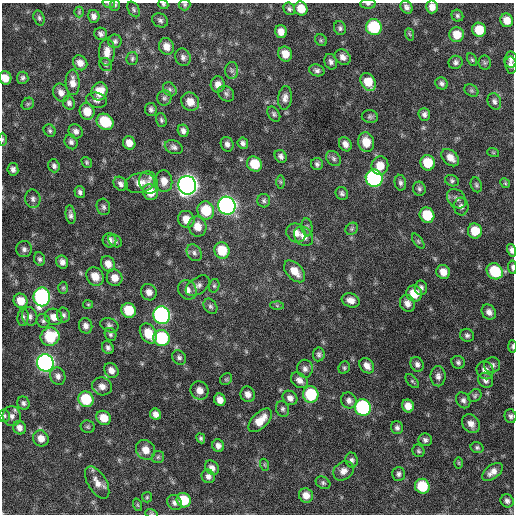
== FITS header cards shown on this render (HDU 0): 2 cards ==
NAXIS1  =                  512 / Axis length
NAXIS2  =                  512 / Axis length

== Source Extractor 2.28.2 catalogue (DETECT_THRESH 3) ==
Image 512 x 512 px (HDU 0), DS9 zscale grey, 1 PNG px = 1 image px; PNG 516 x 516 px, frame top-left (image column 1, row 512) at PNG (2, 3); each listed source drawn as its Kron ellipse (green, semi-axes under 4 px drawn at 4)
Background 364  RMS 21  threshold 61.6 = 3 sigma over >= 5 px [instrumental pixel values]
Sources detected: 233; all 233 listed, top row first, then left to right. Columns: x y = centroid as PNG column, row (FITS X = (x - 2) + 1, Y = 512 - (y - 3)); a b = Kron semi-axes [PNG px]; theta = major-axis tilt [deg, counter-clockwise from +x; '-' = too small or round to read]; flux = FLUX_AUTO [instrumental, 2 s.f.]
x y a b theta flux
109 4 6 4 -18 1.9e+03
163 4 5 4 - 2.0e+03
368 4 8 5 0 2.7e+03
115 5 6 5 - 2.2e+03
185 5 6 6 - 2.5e+03
406 7 7 5 -50 4.9e+03
432 7 6 6 - 1.0e+04
134 9 8 5 -60 2.7e+03
289 9 6 5 - 3.1e+03
301 9 7 6 - 2.1e+04
79 12 5 5 - 2.0e+03
94 16 6 6 - 5.6e+03
457 16 6 5 - 2.8e+03
39 18 8 5 -71 3.2e+03
160 20 8 7 - 3.9e+03
507 20 7 6 - 1.6e+04
374 27 8 7 - 9.6e+04
340 28 7 6 - 3.3e+03
479 30 7 7 - 2.9e+04
281 32 6 6 - 1.1e+04
101 34 6 6 - 4.2e+03
409 34 6 4 -69 1.8e+03
457 35 7 7 - 1.8e+04
321 40 6 5 - 2.5e+03
115 41 6 6 - 3.6e+03
166 46 8 7 - 1.2e+04
107 52 13 8 87 1.2e+04
285 54 7 6 - 1.5e+04
183 57 9 7 -68 5.2e+03
343 57 9 7 -43 6.9e+03
132 58 6 5 - 2.8e+03
511 59 8 6 83 4.4e+03
472 60 7 4 -62 2.1e+03
331 62 8 6 -67 5.0e+03
456 62 7 6 - 4.1e+03
80 63 8 6 -50 9.7e+03
485 63 7 6 - 2.6e+03
106 65 7 6 - 3.0e+03
511 65 8 6 -80 5.8e+03
317 70 8 5 -17 4.1e+03
232 71 8 6 -89 4.4e+03
5 78 7 6 - 1.4e+04
23 78 6 5 - 3.5e+03
73 82 13 7 -88 1.1e+04
368 82 10 7 -61 2.3e+04
441 83 6 6 - 3.9e+03
218 84 8 7 - 8.8e+03
170 89 7 6 - 3.8e+03
99 91 9 8 - 2.8e+04
471 91 7 5 -34 2.8e+03
61 93 9 7 -62 7.3e+03
226 94 9 7 -41 3.9e+03
164 98 8 7 - 3.5e+03
285 98 12 7 84 7.3e+03
96 100 10 7 -14 5.5e+03
494 101 8 6 -69 4.3e+03
190 102 9 8 - 1.5e+04
69 103 7 6 - 4.4e+03
28 104 7 5 44 2.5e+03
151 109 6 6 - 3.7e+03
87 111 8 7 - 2.1e+04
274 114 8 5 -57 3.1e+03
424 114 6 6 - 4.4e+03
370 117 8 6 -9 3.4e+03
161 120 7 5 -72 3.1e+03
105 122 9 7 -39 5.2e+04
50 131 6 5 - 2.9e+03
76 131 7 6 - 5.7e+03
183 131 6 5 - 5.1e+03
3 139 7 3 89 1.8e+03
71 142 7 6 - 4.3e+03
366 142 10 8 -76 2.1e+04
129 143 7 6 - 1.1e+04
243 143 6 5 - 4.4e+03
227 144 7 6 - 5.5e+03
345 144 7 6 - 7.7e+03
174 147 9 6 -21 4.6e+03
493 152 6 4 -19 1.6e+03
281 156 7 5 -52 4.2e+03
450 158 10 7 -44 1.2e+04
334 159 8 6 -47 3.9e+03
87 162 6 4 -56 2.2e+03
428 163 8 7 - 3.2e+04
254 164 8 7 - 3.2e+04
317 164 6 6 - 3.7e+03
54 166 7 5 -70 3.7e+03
380 166 9 8 - 1.8e+04
13 169 6 5 - 5.2e+03
374 178 9 8 - 3.1e+05
164 181 11 8 -85 1.3e+04
452 181 7 5 -23 2.9e+03
148 182 11 9 -74 9.5e+03
281 182 6 4 -89 2.3e+03
140 183 15 10 12 1.5e+04
400 183 8 5 -79 3.7e+03
505 183 5 4 - 1.8e+03
120 184 8 6 -46 5.1e+03
187 185 9 9 - 1.2e+06
476 185 7 5 -71 2.8e+03
419 189 7 6 - 3.4e+03
80 192 6 5 - 3.9e+03
150 192 8 7 - 2.2e+04
342 193 7 6 - 3.6e+03
33 199 9 7 -81 5.3e+03
456 199 11 8 -47 6.2e+03
264 201 7 6 - 3.2e+03
227 206 9 8 - 6.7e+05
461 206 9 7 -84 5.9e+03
103 207 8 6 -73 3.9e+03
206 210 9 8 - 4.7e+04
71 215 9 5 -81 4.6e+03
427 215 8 7 - 4.4e+04
186 219 9 8 - 1.6e+04
197 227 10 9 - 1.7e+04
307 227 9 5 -82 3.5e+03
352 229 7 5 47 2.4e+03
475 231 7 7 - 2.7e+04
296 233 10 9 - 1.1e+04
304 236 11 8 -48 1.0e+04
109 240 7 6 - 6.2e+03
115 241 7 5 -39 3.3e+03
418 241 9 4 -55 2.3e+03
24 249 8 8 - 5.0e+03
222 250 8 7 - 3.8e+04
511 250 6 4 -76 5.1e+03
194 253 9 7 -54 4.4e+03
40 259 7 5 -67 3.4e+03
62 262 6 6 - 6.7e+03
108 264 8 6 -65 1.1e+04
512 267 6 3 -84 2.9e+03
295 271 13 8 -47 1.9e+04
495 271 8 7 - 6.2e+04
443 272 7 6 - 1.3e+04
95 276 10 8 -55 1.6e+04
115 278 8 8 - 1.3e+04
198 286 13 8 35 7.2e+03
214 286 7 5 76 2.6e+03
63 288 6 5 - 2.1e+03
421 288 7 6 - 4.8e+03
187 290 10 8 -56 8.5e+03
149 292 8 7 - 8.7e+03
414 293 8 7 - 2.8e+04
42 297 9 8 - 3.2e+05
351 300 9 7 -20 9.4e+03
21 301 7 6 - 2.0e+04
407 303 9 7 -67 9.2e+03
88 304 5 4 - 1.6e+03
210 306 8 6 -55 3.4e+03
277 306 7 4 -2 2.3e+03
129 310 7 7 - 4.1e+04
489 312 8 6 -51 7.1e+03
63 315 7 6 - 3.9e+03
162 315 9 8 - 4.3e+05
30 316 9 7 -71 5.5e+03
23 317 9 5 83 3.6e+03
54 317 9 8 - 1.2e+04
43 321 7 6 - 3.5e+03
109 325 9 6 -24 4.1e+03
86 326 8 6 -76 6.8e+03
148 333 11 7 -61 2.6e+04
110 334 6 5 - 2.9e+03
467 335 7 6 - 3.8e+03
50 337 9 9 - 5.8e+04
162 338 8 8 - 9.8e+04
512 346 6 3 -88 2.2e+03
108 348 7 5 -60 4.0e+03
319 354 7 5 83 3.4e+03
179 357 8 6 -48 3.9e+03
458 362 7 6 - 3.4e+03
45 363 9 8 - 5.7e+05
417 364 8 6 -62 4.8e+03
492 365 8 7 - 4.7e+03
367 366 8 6 -50 9.2e+03
344 368 6 5 - 2.4e+03
305 369 9 8 - 6.2e+03
111 370 8 6 -53 9.2e+03
485 370 9 8 - 8.3e+03
58 376 9 7 -65 5.8e+03
438 376 10 7 -89 6.1e+03
226 379 6 5 - 2.2e+03
299 380 9 7 -38 8.1e+03
485 380 8 7 - 5.8e+03
412 381 8 5 -47 2.3e+03
102 386 10 9 - 9.4e+03
200 390 9 8 - 1.1e+04
248 394 8 7 - 8.4e+03
311 394 8 7 - 7.1e+04
475 396 7 5 41 2.8e+03
290 398 8 6 -42 7.0e+03
86 399 8 7 - 5.6e+04
220 400 6 5 - 9.7e+03
349 400 8 7 - 6.5e+03
463 400 8 6 -58 4.7e+03
23 403 7 6 - 3.9e+03
408 406 6 6 - 1.1e+04
363 407 8 8 - 2.0e+05
282 409 8 6 -68 3.7e+03
156 414 6 5 - 7.8e+03
4 416 6 5 - 2.6e+03
12 416 10 9 - 7.1e+03
510 416 7 6 - 4.0e+03
104 418 7 7 - 2.0e+04
260 420 15 7 45 2.1e+04
471 424 10 8 -50 9.8e+03
88 427 7 6 - 2.5e+03
19 428 7 6 - 7.0e+03
397 428 6 6 - 3.9e+03
41 438 8 7 - 1.2e+04
201 438 5 4 - 2.4e+03
425 440 7 6 - 4.1e+03
218 446 6 6 - 6.2e+03
477 448 6 5 - 2.8e+03
146 450 10 9 - 1.4e+04
418 451 6 6 - 2.5e+03
158 457 6 6 - 2.7e+03
352 460 7 6 - 4.2e+03
459 463 6 4 -89 1.7e+03
265 465 6 4 -71 1.8e+03
212 468 8 6 -50 6.9e+03
343 471 11 8 36 8.9e+03
492 472 12 6 38 9.5e+03
398 474 7 6 - 3.7e+03
208 476 7 6 - 5.4e+03
97 482 18 9 -59 1.3e+04
323 483 8 5 -29 3.0e+03
422 486 7 7 - 5.4e+04
306 495 7 7 - 1.2e+04
147 497 5 5 - 1.9e+03
184 500 7 7 - 3.5e+04
507 501 7 6 - 4.5e+03
174 503 8 7 - 5.0e+03
138 505 6 4 -70 1.8e+03
151 513 6 4 -17 1.6e+03
At the frame edge (FLAGS 8, measured only in part): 12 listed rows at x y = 109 4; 163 4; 368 4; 115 5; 185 5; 432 7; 5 78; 3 139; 511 250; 512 267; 512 346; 151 513